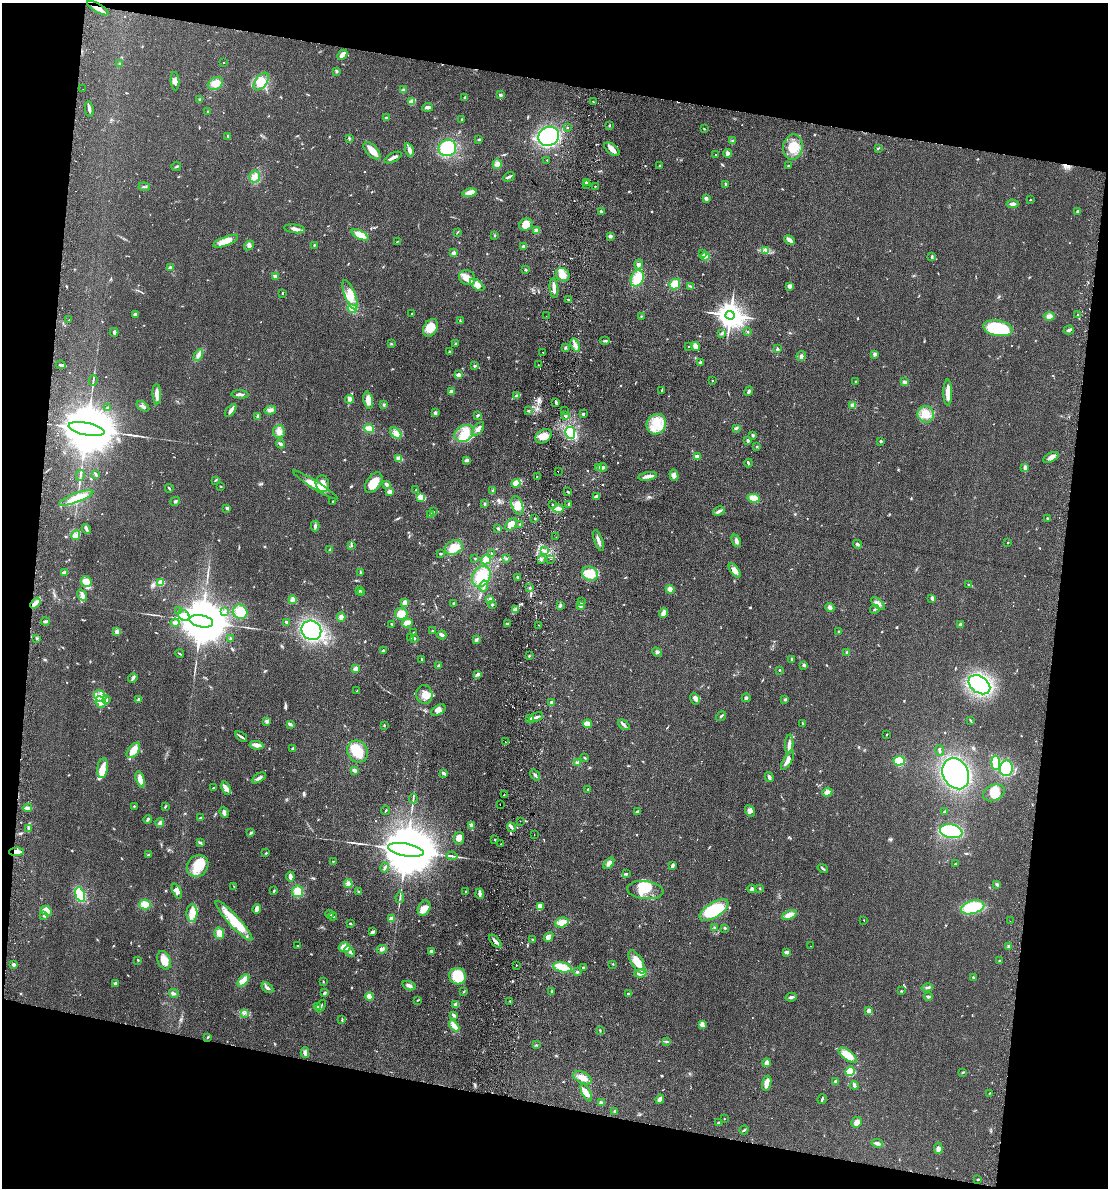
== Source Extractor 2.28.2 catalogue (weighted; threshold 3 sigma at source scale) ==
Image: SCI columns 284-4707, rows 11-4754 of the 4877 x 4765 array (HDU 1 of 3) = the unmasked area's bounding box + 8 px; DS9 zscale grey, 4 x 4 block average (1 PNG px = mean of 4 x 4 image px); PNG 1110 x 1190 px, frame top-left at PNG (2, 3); each listed source drawn as its Kron ellipse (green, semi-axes under 4 px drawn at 4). Shown black and unused: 21% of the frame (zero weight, under 2 of 3 exposures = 3% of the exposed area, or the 3 px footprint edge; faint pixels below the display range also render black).
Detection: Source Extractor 2.28.2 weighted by HDU 2 'WHT'. Background 0.0934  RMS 0.0095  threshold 0.0426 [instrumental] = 3 sigma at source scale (4.5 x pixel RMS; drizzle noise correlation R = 1.50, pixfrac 1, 0.05/0.05 arcsec/px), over >= 5 px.
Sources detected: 815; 4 inside a brighter object's white glare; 21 cosmic-ray / hot-pixel residue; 1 long thin detection or spike segment (spike, bleed or trail) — neither listed nor drawn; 11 coinciding with a brighter row at this scale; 36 inside a brighter listed object's ellipse — not listed separately; of the other 742, all 500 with FLUX_AUTO >= 3.27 (the completeness limit of this list) listed and drawn (242 fainter detections not listed), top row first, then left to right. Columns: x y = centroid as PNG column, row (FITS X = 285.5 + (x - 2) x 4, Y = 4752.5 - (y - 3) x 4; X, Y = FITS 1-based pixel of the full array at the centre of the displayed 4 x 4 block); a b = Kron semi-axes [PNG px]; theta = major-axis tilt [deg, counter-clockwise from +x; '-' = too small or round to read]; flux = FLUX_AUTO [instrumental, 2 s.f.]
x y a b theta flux
98 8 12 2 -31 43
342 55 5 3 - 37
223 62 2 2 - 6.7
120 64 2 2 - 8.7
336 71 3 2 - 5.9
175 81 9 3 -85 23
261 81 10 5 53 61
215 83 8 5 30 74
83 89 2 2 - 3.4
403 90 2 2 - 5
500 95 3 2 - 11
465 97 2 2 - 6.9
200 100 3 2 - 7.4
411 102 4 3 - 30
593 102 2 2 - 3.4
428 107 5 2 - 16
89 109 8 2 -81 18
208 112 3 2 - 6.5
386 118 3 2 - 6
462 120 3 2 - 5.3
610 125 3 2 - 4.2
567 127 2 2 - 4.1
704 129 3 2 - 4.1
228 136 4 2 - 6
549 136 11 9 28 500
349 138 3 2 - 6.4
479 140 2 2 - 4.9
733 140 2 2 - 4
793 147 13 9 84 120
447 148 9 8 - 260
878 148 2 2 - 3.4
612 149 9 5 -39 38
409 150 7 3 -74 23
372 151 10 5 -44 54
727 153 4 3 - 15
716 155 2 2 - 4.5
393 158 9 2 28 23
547 160 2 2 - 6
497 164 5 4 - 27
660 165 2 2 - 4.3
176 166 5 2 - 6.8
788 166 2 2 - 6
255 177 6 5 - 31
509 177 6 2 30 11
587 182 2 2 - 64
726 184 3 2 - 7.6
586 185 2 2 - 3.6
595 186 2 2 - 3.3
144 187 5 2 - 8.1
470 193 7 4 11 50
706 198 3 3 - 14
1030 200 2 2 - 6.9
1012 204 6 2 -4 22
1078 211 3 2 - 8.5
601 212 3 3 - 11
526 225 7 5 34 67
294 229 10 3 -7 26
536 231 3 3 - 24
457 232 3 2 - 3.7
360 235 9 4 -27 58
494 235 3 2 - 4.5
610 236 3 3 - 11
790 240 5 3 - 22
226 241 13 4 21 57
398 241 4 2 - 3.7
249 245 5 3 - 13
314 245 2 2 - 4.1
524 246 4 3 - 12
765 250 3 2 - 6.7
454 253 3 3 - 14
702 254 3 3 - 9
705 256 4 3 - 15
932 257 3 2 - 7.3
639 264 5 3 - 14
170 267 3 2 - 8
526 270 2 2 - 5.1
563 275 7 6 - 53
275 277 3 3 - 15
467 278 8 7 - 46
637 278 8 6 68 100
675 284 6 5 - 60
477 285 8 4 -38 33
690 286 3 2 - 3.9
790 286 3 3 - 20
554 288 10 2 -83 42
282 293 3 2 - 4.2
350 295 15 5 -69 67
568 299 2 2 - 3.5
352 309 5 4 - 35
412 314 2 2 - 7.4
135 315 3 3 - 10
730 315 4 4 - 8600
1078 315 3 2 - 3.9
546 316 2 2 - 3.8
641 316 3 2 - 3.3
1049 316 5 4 - 20
69 320 2 2 - 5.8
460 321 3 2 - 6.5
430 328 9 6 58 76
998 328 15 7 -11 350
1069 330 5 2 - 15
114 332 4 3 - 10
748 332 2 2 - 7
722 333 3 2 - 8.6
605 341 5 2 - 11
391 344 3 2 - 3.7
455 344 3 2 - 8.9
575 345 7 3 -72 23
688 346 2 2 - 4.1
695 346 4 3 - 27
565 348 3 2 - 7.3
777 349 3 3 - 10
450 352 2 2 - 13
543 352 2 2 - 13
875 354 3 3 - 15
198 355 6 3 59 21
801 356 5 4 - 15
701 362 3 2 - 13
61 365 5 2 - 11
538 365 2 2 - 3.9
474 366 3 2 - 6
459 375 4 2 - 24
93 380 5 2 - 7.2
713 381 2 2 - 3.3
855 381 2 2 - 3.7
905 382 4 3 - 13
662 390 3 2 - 4
451 391 3 2 - 22
749 391 5 2 - 10
948 393 13 3 -90 66
157 394 10 3 -89 42
240 394 8 2 -4 20
516 396 3 2 - 6.1
350 399 4 3 - 15
368 400 8 4 -78 50
556 402 3 2 - 11
384 405 3 2 - 5.7
852 405 3 2 - 6.5
143 406 7 2 -32 12
107 408 3 2 - 7.2
231 410 7 3 52 25
270 410 6 3 12 20
528 411 2 2 - 5.9
564 411 2 2 - 12
435 413 3 3 - 12
583 414 2 2 - 7.4
926 414 8 8 - 61
478 415 3 2 - 9.7
257 416 4 2 - 7.7
565 416 3 2 - 6.7
656 424 10 9 - 96
369 428 5 4 - 46
736 428 4 2 - 9.2
86 429 18 6 -11 77000
478 429 8 4 53 22
279 431 6 6 - 29
396 433 7 4 -42 30
464 433 10 7 31 110
570 433 6 5 - 220
753 435 3 2 - 7.1
544 436 9 6 32 57
748 440 2 2 - 43
880 441 2 2 - 25
280 444 4 2 - 11
757 447 2 2 - 4.2
697 456 4 3 - 18
1051 457 8 4 26 27
399 458 4 3 - 24
467 460 4 3 - 13
748 463 4 2 - 13
603 467 4 2 - 14
598 468 4 3 - 18
1024 468 3 2 - 6
558 472 2 2 - 10
96 475 4 2 - 5.8
674 475 6 3 -72 18
80 476 5 2 - 8.5
537 476 2 2 - 3.5
648 476 9 2 10 38
216 480 3 2 - 4.7
374 483 11 7 55 70
516 483 4 3 - 44
322 484 8 6 -75 63
315 485 26 4 -32 70
387 485 2 2 - 27
221 486 2 2 - 3.3
169 488 4 2 - 5.8
416 490 3 2 - 4.4
493 491 3 2 - 11
390 492 4 3 - 21
568 492 3 2 - 5.1
597 496 4 2 - 18
76 498 18 4 20 70
421 498 3 3 - 24
754 498 6 4 -10 65
175 501 5 2 - 7.3
332 501 2 2 - 3.8
484 504 2 2 - 9.3
552 504 2 2 - 4.5
569 504 3 2 - 7.6
517 505 9 5 -70 51
227 508 3 3 - 9.6
558 509 5 3 - 35
719 511 6 2 27 12
433 512 2 2 - 4.4
431 515 3 3 - 16
535 519 2 2 - 3.7
1048 519 3 2 - 5.9
511 524 7 4 49 48
520 524 2 2 - 4.8
315 526 5 3 - 13
498 528 3 2 - 8.1
86 529 5 2 - 10
76 535 5 4 - 19
556 537 2 2 - 3.7
599 541 11 2 -71 27
736 541 6 3 -65 21
1008 543 2 2 - 3.4
858 544 4 2 - 9.1
351 545 3 2 - 5.2
454 548 9 7 25 81
330 550 4 2 - 5.9
545 550 2 2 - 3.6
440 553 2 2 - 6.7
491 553 2 2 - 3.9
475 558 2 2 - 4.1
506 558 3 2 - 5.4
541 559 3 2 - 7.8
550 559 2 2 - 3.7
486 560 5 4 - 34
735 570 8 4 -53 26
64 572 3 2 - 12
360 573 3 2 - 3.7
590 574 8 7 - 85
481 576 11 8 57 120
518 577 2 2 - 9.4
86 582 5 5 - 57
161 582 2 2 - 230
969 584 2 2 - 3.5
484 586 5 2 - 16
530 588 3 2 - 5.6
670 589 4 3 - 30
360 590 3 2 - 6.9
362 592 2 2 - 6
82 595 6 4 -55 19
932 598 4 3 - 16
490 599 3 3 - 19
293 600 4 2 - 7.7
581 601 2 2 - 3.3
35 603 6 3 53 26
405 603 4 3 - 29
454 603 2 2 - 6.6
878 603 8 3 -41 21
492 605 3 2 - 6
560 605 3 2 - 5.4
581 605 4 3 - 19
830 607 4 3 - 16
516 609 4 3 - 19
875 609 5 2 - 6
179 611 3 2 - 5.8
224 612 3 2 - 5.5
240 612 7 6 - 95
664 613 5 3 - 33
401 614 6 5 - 56
184 615 6 5 - 29
341 617 5 3 - 24
45 621 4 3 - 8.9
201 621 12 6 -11 51000
287 622 3 2 - 12
175 623 4 3 - 19
407 623 5 4 - 62
392 624 3 2 - 3.3
507 624 3 3 - 7.5
960 624 3 2 - 15
539 625 2 2 - 11
311 630 10 9 - 780
433 631 3 2 - 4.7
117 632 3 3 - 14
839 632 3 2 - 4.8
414 633 3 2 - 3.4
442 635 4 2 - 25
37 638 2 2 - 4.2
411 638 3 2 - 3.7
414 638 3 2 - 6.7
230 639 3 2 - 5
476 640 3 2 - 14
383 650 3 2 - 5.7
657 652 5 2 - 9.5
847 653 3 2 - 7.6
180 654 4 2 - 4.1
529 656 2 2 - 4.7
422 659 2 2 - 4.5
792 659 2 2 - 14
439 665 2 2 - 9.9
804 665 3 3 - 7.9
355 669 4 3 - 19
780 670 2 2 - 3.5
478 674 4 2 - 22
133 678 5 3 - 9.7
979 685 12 8 -36 600
357 691 2 2 - 3.4
424 695 9 8 - 54
100 696 7 5 -43 40
746 698 4 3 - 7.9
106 699 3 2 - 5.8
138 699 3 2 - 7.4
695 699 6 4 -62 19
785 699 3 2 - 6.2
100 702 6 4 -64 38
552 703 3 3 - 16
438 710 8 4 29 24
721 716 5 2 - 6.3
536 717 7 2 28 16
530 719 3 3 - 10
970 720 3 2 - 4
267 721 3 3 - 15
290 724 3 3 - 12
587 724 4 3 - 37
803 724 3 2 - 4
384 725 3 2 - 4.8
624 725 6 2 -39 15
887 734 2 2 - 3.5
241 737 7 2 -37 10
505 742 2 2 - 4.7
789 744 9 3 86 30
256 745 7 4 -9 29
293 748 3 2 - 8.9
133 750 9 5 53 65
940 750 5 2 - 5.9
357 752 11 10 - 130
584 758 2 2 - 3.5
788 760 10 4 60 33
899 761 5 4 - 100
577 762 3 2 - 6.2
996 763 7 4 -85 110
103 768 10 5 82 46
1006 768 8 6 84 220
354 770 3 2 - 21
443 773 3 2 - 15
956 774 16 12 -63 940
535 775 6 2 -53 11
769 777 5 3 - 13
259 778 8 3 31 19
140 779 8 3 -74 44
213 788 2 2 - 3.4
226 788 7 3 -71 17
588 790 3 2 - 5.6
827 792 5 3 - 29
994 793 11 8 24 75
504 795 2 2 - 16
413 799 4 2 - 5.5
500 804 2 2 - 4.5
134 806 2 2 - 5.7
165 807 4 2 - 4.5
27 808 4 3 - 19
386 810 4 2 - 3.8
750 811 6 4 -59 20
224 812 6 3 -69 16
637 812 3 2 - 8.7
945 812 3 2 - 8.8
201 818 3 2 - 7
148 819 4 2 - 11
520 821 2 2 - 9
160 823 4 4 - 18
471 826 3 3 - 20
511 827 5 3 - 13
28 829 4 2 - 6.4
951 831 11 7 -11 580
251 833 4 2 - 9.1
534 834 2 2 - 6.7
459 838 6 5 - 37
495 840 2 2 - 4.2
200 843 3 2 - 6.2
500 844 2 2 - 4.8
406 850 18 6 -11 87000
17 852 7 2 2 46
266 853 2 2 - 4
148 855 2 2 - 25
452 856 5 2 - 11
333 861 2 2 - 7.7
609 863 7 4 50 22
955 864 2 2 - 4
672 865 4 3 - 9.5
198 866 11 10 - 96
385 868 5 2 - 7.5
823 868 5 2 - 8.1
626 873 4 2 - 4.5
290 877 5 3 - 22
348 884 4 4 - 22
997 884 3 2 - 4.8
234 887 3 2 - 4.9
760 888 2 2 - 3.3
752 889 4 3 - 14
645 890 18 9 -6 96
177 891 8 4 -66 21
274 891 2 2 - 3.8
298 891 6 5 - 57
359 892 3 2 - 5.1
466 892 3 2 - 4
480 894 5 2 - 22
80 895 8 4 -72 220
400 897 6 2 81 8.7
145 904 5 5 - 52
541 906 3 2 - 51
973 907 12 6 16 250
424 908 8 6 64 53
257 909 5 3 - 35
714 910 16 7 31 310
46 911 6 4 -31 43
192 913 9 5 88 48
329 914 4 2 - 5.2
43 915 4 2 - 6.8
789 915 8 3 24 48
333 916 4 2 - 7.1
391 919 4 3 - 22
864 920 2 2 - 5
234 921 26 5 -47 190
1010 921 2 2 - 9.5
562 922 7 5 17 58
350 924 3 2 - 5.2
715 928 2 2 - 4.2
725 928 3 2 - 5.5
373 932 4 2 - 19
219 933 5 5 - 41
548 937 5 3 - 29
532 939 3 2 - 4.6
495 941 8 3 -48 18
297 946 2 2 - 4
811 946 2 2 - 13
1009 946 3 2 - 8.8
344 947 6 5 - 54
382 949 5 3 - 14
431 951 2 2 - 13
350 952 6 3 -46 18
787 952 4 3 - 16
138 960 2 2 - 4.2
164 960 10 6 -69 60
999 961 3 2 - 5
637 962 13 5 -59 74
13 964 2 2 - 13
613 964 2 2 - 4.2
516 965 2 2 - 5
562 967 9 5 -14 79
583 968 2 2 - 33
577 972 3 3 - 7.2
641 973 6 3 6 30
458 976 8 8 - 120
973 977 3 2 - 7
243 980 7 4 46 57
323 982 3 2 - 3.6
115 983 4 2 - 8.2
409 986 7 3 -19 20
927 987 6 2 12 9.3
267 988 6 3 -36 14
464 991 4 2 - 4.4
901 991 2 2 - 3.8
552 992 3 2 - 9.3
174 993 5 2 - 7.8
324 993 4 2 - 7.3
628 994 2 2 - 4.1
369 996 4 4 - 36
791 997 5 3 - 14
928 997 4 2 - 15
417 1000 3 2 - 3.7
510 1001 2 2 - 3.5
456 1005 3 3 - 26
321 1006 7 2 60 6.4
317 1007 2 2 - 4.2
869 1011 4 3 - 18
244 1013 2 2 - 5.3
453 1015 4 3 - 11
342 1020 3 2 - 4.9
702 1024 3 3 - 23
454 1026 6 4 -47 34
600 1030 3 2 - 4.1
208 1037 3 2 - 4.9
666 1041 2 2 - 3.9
536 1045 3 2 - 3.4
305 1053 5 4 - 16
848 1055 11 5 -37 92
767 1063 4 3 - 32
850 1071 5 4 - 120
963 1072 3 2 - 4.8
582 1078 10 5 -26 42
836 1082 3 2 - 15
767 1083 8 4 75 54
854 1085 4 3 - 12
586 1093 9 3 -64 34
990 1093 3 2 - 3.7
660 1099 5 3 - 26
822 1099 5 2 - 7.7
601 1103 3 2 - 6.9
615 1111 2 2 - 10
724 1119 2 2 - 5
857 1122 5 5 - 28
719 1123 3 2 - 10
744 1130 4 2 - 5.9
877 1143 6 2 -12 21
938 1148 6 3 -83 21
978 1179 2 2 - 4.4
Overlapping masked pixels (flux is a lower limit): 2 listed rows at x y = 98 8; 17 852
Diffuse or blended objects may show on this block-average render without a row.